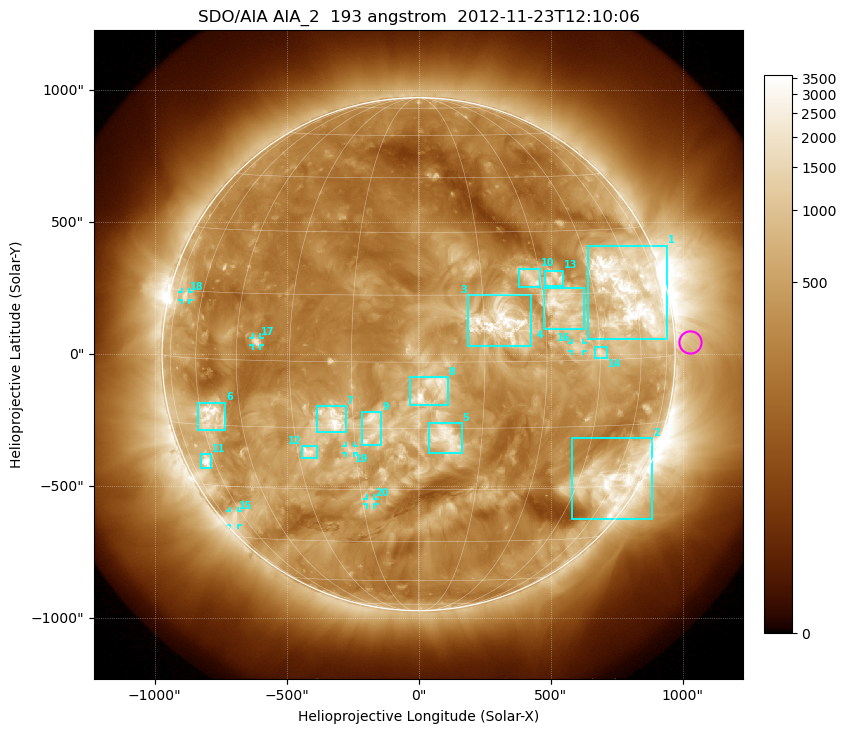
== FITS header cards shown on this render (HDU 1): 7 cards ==
TELESCOP= 'SDO/AIA'
INSTRUME= 'AIA_2'
WAVELNTH=                  193
WAVEUNIT= 'angstrom'
DATE-OBS= '2012-11-23T12:10:06.84'
CTYPE1  = 'HPLN-TAN'
CTYPE2  = 'HPLT-TAN'

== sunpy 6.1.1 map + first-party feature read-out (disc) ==
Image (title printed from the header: SDO/AIA AIA_2  193 angstrom  2012-11-23T12:10:06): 1024 x 1024 px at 2.4 arcsec/px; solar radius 972 arcsec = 405 px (full disc in frame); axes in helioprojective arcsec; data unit not stated in the header (colour bar unlabelled)
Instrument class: DISC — disc imager (sunpy class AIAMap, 193 A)
Bright regions (active regions / flare kernels): reference = the median radial profile (limb darkening/brightening removed); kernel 9 px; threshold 5 sigma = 855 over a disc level ~296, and >= 1.15x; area >= 12 px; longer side >= 10 px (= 24 arcsec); searched inside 0.97 R_sun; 25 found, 20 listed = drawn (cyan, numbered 1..; 6 of them under ~33 arcsec drawn as corner ticks so the feature stays visible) (cap 20 boxes per figure: the strongest are kept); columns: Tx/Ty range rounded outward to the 5 arcsec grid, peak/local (2 s.f.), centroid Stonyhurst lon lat
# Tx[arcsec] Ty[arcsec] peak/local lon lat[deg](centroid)
1 640..940 55..410 13 +58 +15
2 580..885 -630..-320 9.9 +59 -29
3 185..425 30..225 11 +19 +9
4 475..630 95..250 8.9 +35 +12
5 40..165 -375..-260 5.7 +7 -17
6 -835..-730 -285..-185 11 -56 -13
7 -385..-275 -295..-195 8.6 -20 -13
8 -35..110 -195..-85 5.1 +3 -6
9 -215..-140 -345..-220 5.4 -11 -15
10 380..460 255..325 6.2 +27 +19
11 -825..-785 -435..-380 9.5 -64 -24
12 -445..-385 -395..-345 7.6 -27 -21
13 480..550 255..320 6 +34 +19
14 665..715 -15..30 6.4 +45 +2
15 -715..-685 -645..-595 4 -66 -39
16 580..625 10..40 5.5 +38 +3
17 -630..-600 30..65 6.2 -39 +4
18 -895..-870 205..235 4.5 -69 +14
19 -275..-245 -375..-345 4.2 -16 -20
20 -195..-165 -570..-545 5 -13 -33
Off-limb structures (1.02-1.3 R_sun): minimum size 162 px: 4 found; the strongest spans PA ~230..310 deg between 1.02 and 1.3 R_sun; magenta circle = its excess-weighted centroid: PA ~275 deg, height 1.06 R_sun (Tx ~1030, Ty ~45 arcsec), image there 1.7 x the reference